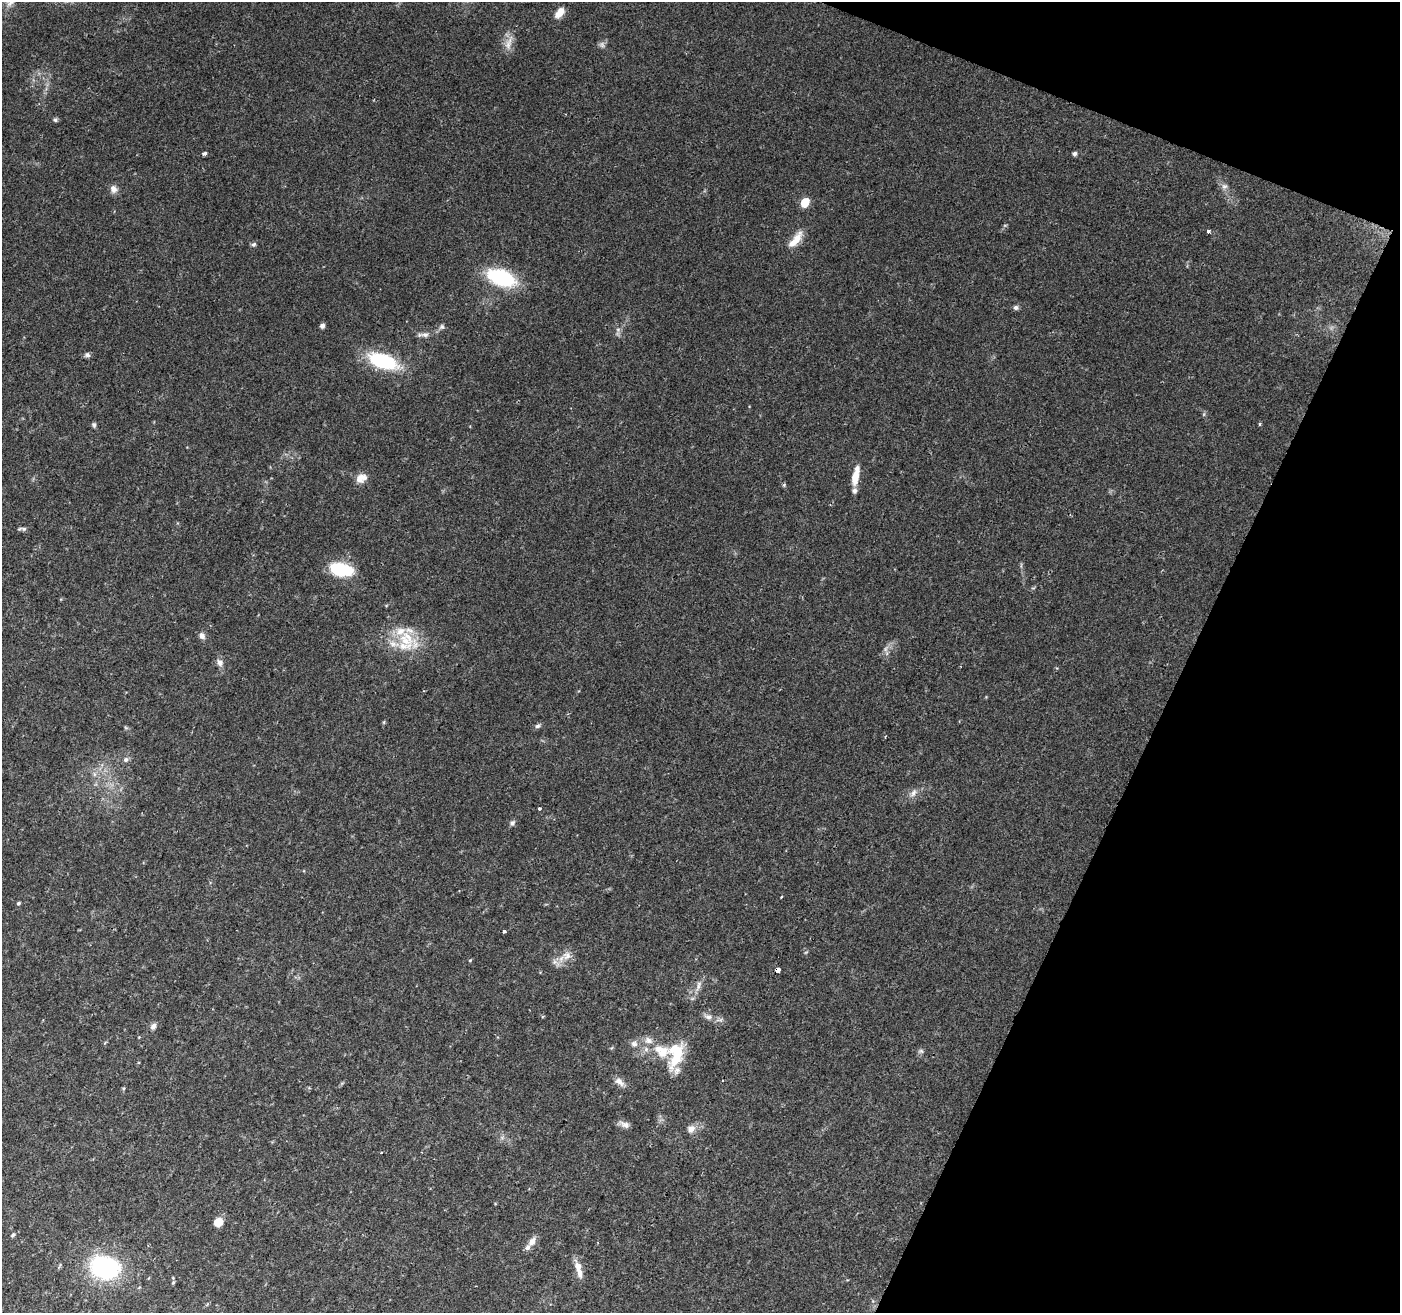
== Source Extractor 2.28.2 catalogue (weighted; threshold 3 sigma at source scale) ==
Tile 8 of 4 x 4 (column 4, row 2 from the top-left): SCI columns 4201-5598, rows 2895-4205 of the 5598 x 5724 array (HDU 1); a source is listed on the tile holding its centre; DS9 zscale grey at full resolution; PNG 1402 x 1315 px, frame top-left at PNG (2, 2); no overlay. Shown black and unused: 19% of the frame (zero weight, under 2 of 3 exposures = <1% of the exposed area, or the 3 px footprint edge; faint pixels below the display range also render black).
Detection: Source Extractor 2.28.2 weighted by HDU 2 'WHT'; one run over the whole footprint, this tile lists its part. Background 0.0581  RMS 0.0063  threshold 0.0284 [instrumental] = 3 sigma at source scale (4.5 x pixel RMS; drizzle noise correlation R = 1.50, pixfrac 1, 0.0396/0.0396 arcsec/px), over >= 5 px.
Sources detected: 65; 1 too faint to see at this stretch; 1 cosmic-ray / hot-pixel residue — not listed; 7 inside a brighter listed object's ellipse — not listed separately; the other 56 listed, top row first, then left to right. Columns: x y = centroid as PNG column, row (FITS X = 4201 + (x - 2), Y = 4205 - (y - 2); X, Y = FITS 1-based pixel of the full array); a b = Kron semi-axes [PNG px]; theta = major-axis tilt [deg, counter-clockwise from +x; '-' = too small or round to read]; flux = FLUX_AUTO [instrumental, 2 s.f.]
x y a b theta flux
560 12 14 7 48 6.1
509 43 19 7 72 5
602 45 9 5 -65 1.7
55 120 6 5 - 1.1
204 153 4 3 - 1.7
1074 153 5 4 - 1.8
1224 186 8 7 - 2.3
114 189 9 8 - 3.5
805 202 6 5 - 19
1208 231 4 3 - 3.3
795 240 25 8 51 8.9
254 244 6 5 - 1.3
501 278 25 14 -20 49
1016 307 6 6 - 1.5
322 326 5 4 - 2.5
442 327 6 6 - 1.3
425 335 13 6 -6 2.6
87 355 7 7 - 1.5
383 361 32 15 -20 41
1259 424 4 3 - 0.81
94 425 7 5 -71 1.2
361 478 15 11 23 5.4
855 478 18 7 81 8.6
784 485 5 3 - 0.79
24 529 10 6 -6 1.3
340 569 21 11 -12 33
202 636 8 7 - 2.7
405 640 26 13 -48 18
220 663 10 8 -52 2.7
384 722 6 3 72 0.67
537 726 8 5 26 1.4
126 760 7 6 - 1.9
913 793 11 6 61 2.7
539 809 3 3 - 1.2
512 823 7 6 - 1.6
18 903 5 3 - 0.93
504 931 3 3 - 1.5
567 955 13 10 52 5.3
470 960 4 4 - 0.65
777 969 4 3 - 66
698 986 15 6 74 3.3
708 1017 10 6 -12 2.7
153 1026 9 6 45 2.3
648 1040 11 9 -28 4
634 1044 10 8 -18 2.7
921 1051 7 4 -44 1.1
676 1053 31 16 79 24
619 1082 15 7 -36 3.7
625 1124 13 7 -19 3.2
691 1129 11 9 40 3.8
218 1222 7 6 - 10
13 1235 5 4 - 1.2
532 1241 12 8 56 3.9
578 1266 13 9 -71 5.4
105 1267 29 22 -10 66
173 1282 5 4 - 0.82
Overlapping masked pixels (flux is a lower limit): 1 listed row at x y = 777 969